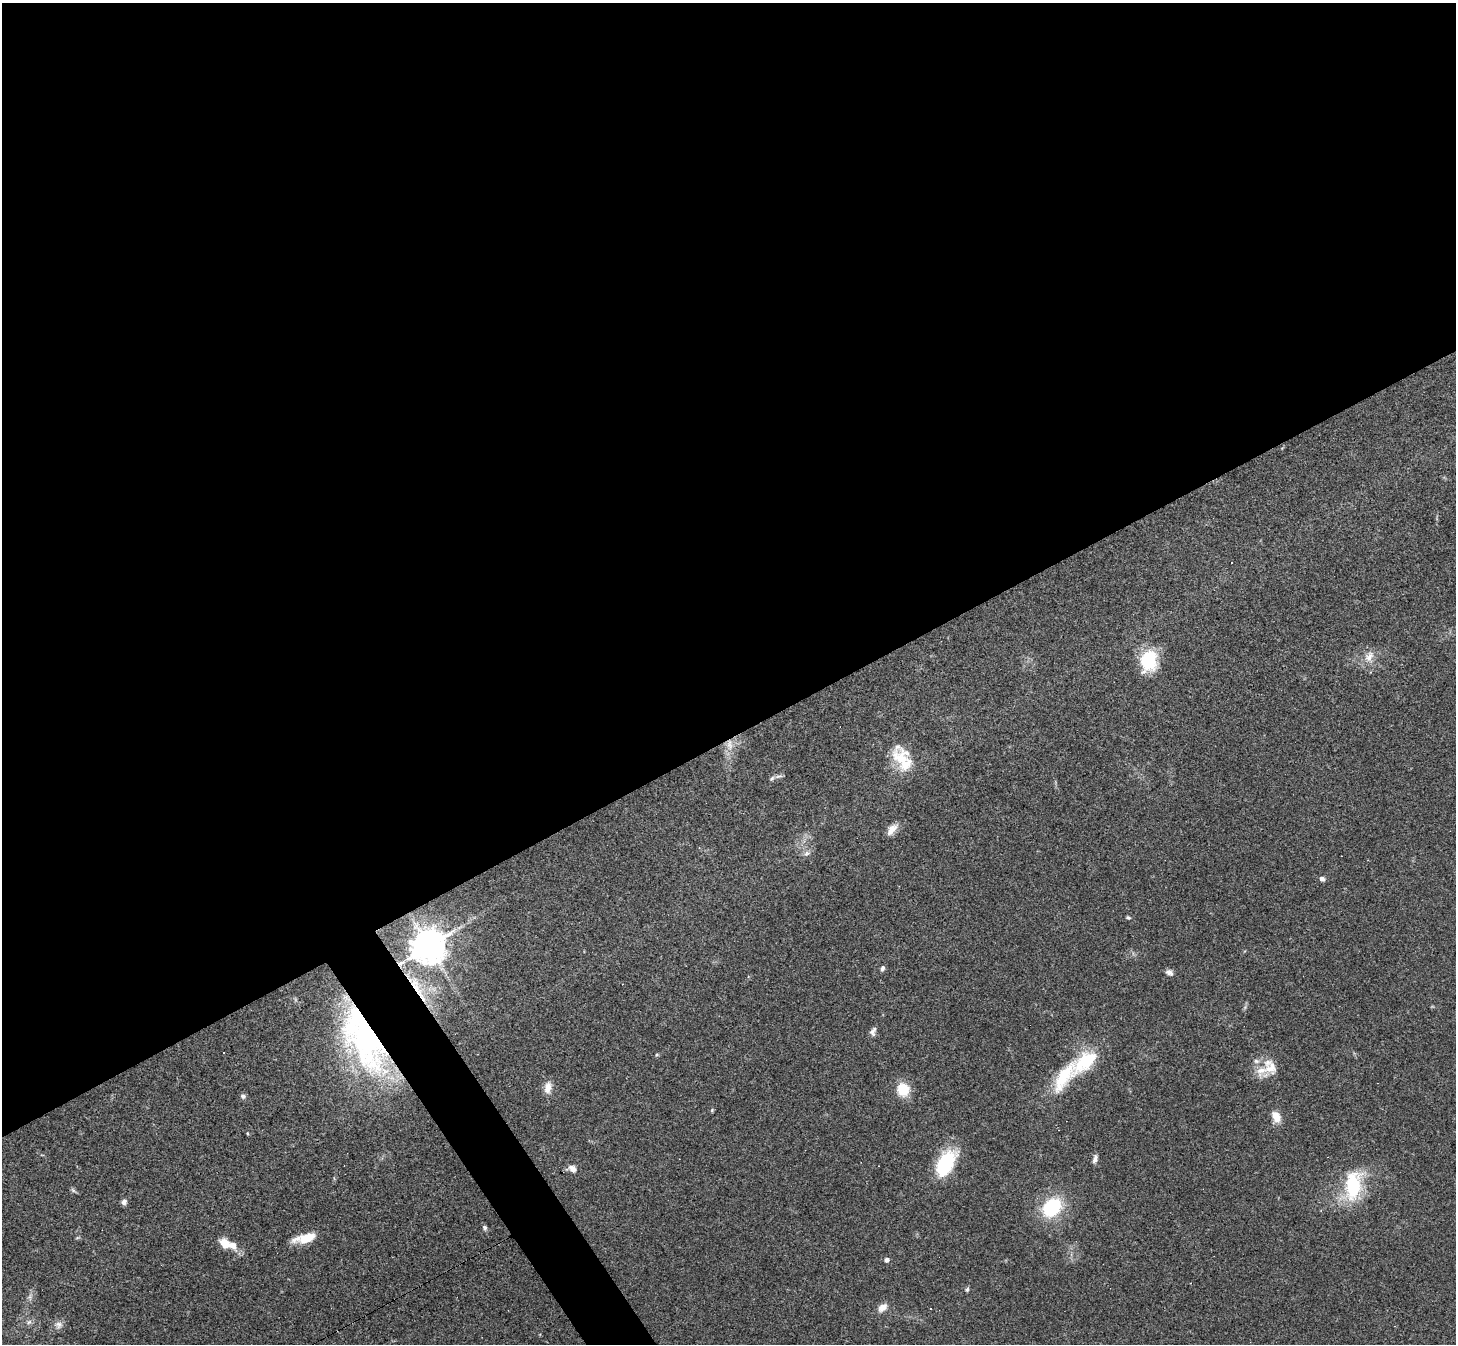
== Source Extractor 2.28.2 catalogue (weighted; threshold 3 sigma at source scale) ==
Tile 2 of 4 x 4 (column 2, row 1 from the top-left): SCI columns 1455-2908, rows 4179-5520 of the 5817 x 5809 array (HDU 1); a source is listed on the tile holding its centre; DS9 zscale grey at full resolution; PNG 1458 x 1346 px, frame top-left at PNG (2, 3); no overlay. Shown black and unused: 56% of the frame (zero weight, under 3 of 4 exposures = <1% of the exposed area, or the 3 px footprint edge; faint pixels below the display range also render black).
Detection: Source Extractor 2.28.2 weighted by HDU 2 'WHT'; one run over the whole footprint, this tile lists its part. Background 0.0539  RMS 0.0051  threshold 0.0229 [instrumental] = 3 sigma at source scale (4.5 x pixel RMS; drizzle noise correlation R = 1.50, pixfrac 1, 0.05/0.05 arcsec/px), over >= 5 px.
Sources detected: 48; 2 cosmic-ray / hot-pixel residue — not listed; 6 inside a brighter listed object's ellipse — not listed separately; the other 40 listed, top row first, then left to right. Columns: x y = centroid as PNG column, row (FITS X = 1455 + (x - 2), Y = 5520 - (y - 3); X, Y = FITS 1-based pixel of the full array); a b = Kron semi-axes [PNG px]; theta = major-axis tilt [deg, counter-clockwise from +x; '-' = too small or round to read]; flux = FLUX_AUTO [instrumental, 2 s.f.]
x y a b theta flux
1369 657 17 12 57 5.4
1149 661 24 18 82 22
729 745 17 9 -89 6.3
901 759 26 24 10 14
779 776 12 5 15 1.7
892 830 16 8 51 4
806 853 8 7 - 1.8
1322 879 7 6 - 1.5
1128 918 6 4 -15 0.76
429 946 10 10 - 940
882 968 7 5 73 1.3
1169 972 10 7 -27 1.8
417 989 28 7 -55 9.1
872 1032 10 7 -72 1.8
364 1040 82 35 -63 130
224 1053 3 2 - 0.65
657 1055 5 4 - 0.63
1086 1061 34 15 40 26
1270 1068 19 18 - 9
548 1088 15 9 81 4.5
903 1089 15 14 - 11
243 1096 7 6 - 1.4
712 1110 5 4 - 0.61
1276 1117 14 9 -63 5.3
1095 1159 11 5 77 1.8
946 1163 32 18 61 27
573 1169 12 8 -38 2.8
1353 1185 32 19 78 32
73 1190 8 4 -45 0.97
124 1202 7 6 - 1.8
1052 1207 16 12 46 37
485 1228 8 6 -59 1.2
77 1238 6 4 19 0.58
305 1238 24 9 13 11
225 1244 14 10 -37 7
886 1260 5 5 - 1.9
967 1289 7 4 63 0.83
883 1307 14 9 40 3.9
29 1322 8 4 44 1.3
58 1325 11 9 -2 2.6
Overlapping masked pixels (flux is a lower limit): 3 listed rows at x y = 729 745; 417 989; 364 1040